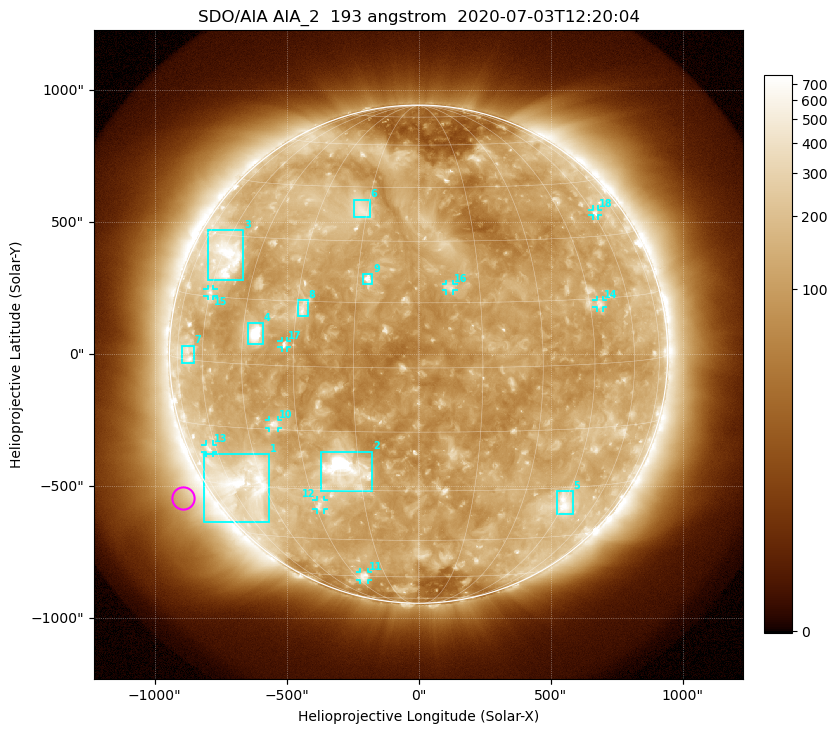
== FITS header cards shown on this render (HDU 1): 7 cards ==
TELESCOP= 'SDO/AIA'
INSTRUME= 'AIA_2'
WAVELNTH=                  193
WAVEUNIT= 'angstrom'
DATE-OBS= '2020-07-03T12:20:04.84'
CTYPE1  = 'HPLN-TAN'
CTYPE2  = 'HPLT-TAN'

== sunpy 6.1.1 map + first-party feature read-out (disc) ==
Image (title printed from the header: SDO/AIA AIA_2  193 angstrom  2020-07-03T12:20:04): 1024 x 1024 px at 2.4 arcsec/px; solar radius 944 arcsec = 393 px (full disc in frame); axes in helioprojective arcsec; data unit not stated in the header (colour bar unlabelled)
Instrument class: DISC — disc imager (sunpy class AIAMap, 193 A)
Bright regions (active regions / flare kernels): reference = the median radial profile (limb darkening/brightening removed); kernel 9 px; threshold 5 sigma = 207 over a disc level ~117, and >= 1.15x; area >= 12 px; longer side >= 9 px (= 22 arcsec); searched inside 0.97 R_sun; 18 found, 18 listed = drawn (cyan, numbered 1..; 9 of them under ~33 arcsec drawn as corner ticks so the feature stays visible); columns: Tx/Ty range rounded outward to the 5 arcsec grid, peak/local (2 s.f.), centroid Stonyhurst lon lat
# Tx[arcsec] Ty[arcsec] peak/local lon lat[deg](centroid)
1 -810..-565 -635..-380 6.3 -53 -29
2 -370..-175 -520..-370 17 -19 -25
3 -800..-665 280..470 5.9 -58 +25
4 -650..-590 35..120 15 -41 +7
5 520..585 -610..-515 5.2 +45 -35
6 -245..-185 515..585 4 -17 +38
7 -895..-850 -35..30 3.4 -67 +1
8 -460..-420 145..205 4.7 -28 +13
9 -210..-175 265..305 6.5 -12 +21
10 -570..-530 -280..-250 4.5 -37 -14
11 -220..-190 -855..-825 3.5 -26 -60
12 -390..-360 -590..-550 3.8 -28 -34
13 -810..-780 -375..-340 3.2 -64 -21
14 675..700 175..205 3.8 +48 +14
15 -800..-775 220..250 3.2 -60 +16
16 105..135 240..265 3.9 +8 +19
17 -520..-500 25..50 4.1 -33 +5
18 660..680 525..550 3 +61 +36
Off-limb structures (1.02-1.3 R_sun): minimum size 162 px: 5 found; the strongest spans PA ~95..145 deg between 1.03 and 1.3 R_sun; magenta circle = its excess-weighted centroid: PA ~120 deg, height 1.11 R_sun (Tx ~-890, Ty ~-545 arcsec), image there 2.1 x the reference